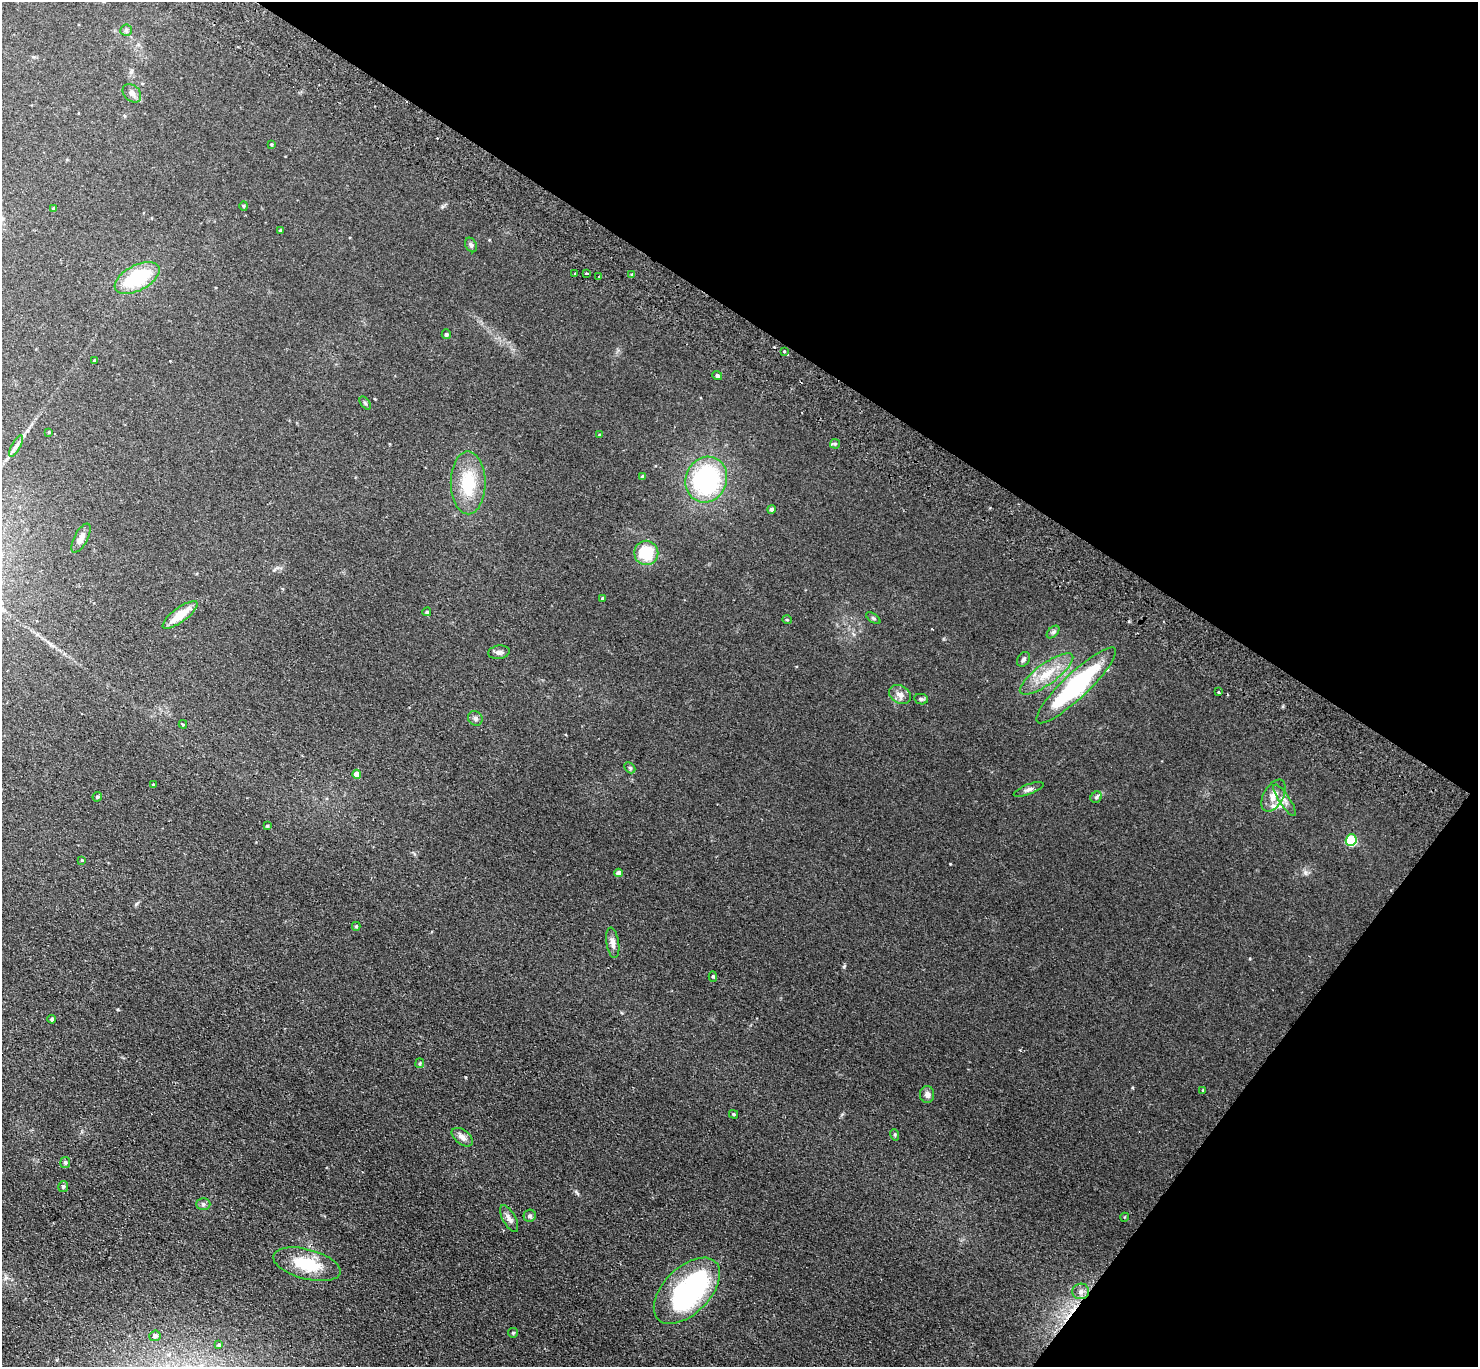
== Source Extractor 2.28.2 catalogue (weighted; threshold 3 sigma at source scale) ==
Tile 8 of 4 x 4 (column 4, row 2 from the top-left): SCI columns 4464-5939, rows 2934-4298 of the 5975 x 6006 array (HDU 1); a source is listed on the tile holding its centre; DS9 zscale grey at full resolution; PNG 1480 x 1369 px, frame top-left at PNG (2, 2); each listed source drawn as its Kron ellipse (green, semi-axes under 4 px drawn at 4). Shown black and unused: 31% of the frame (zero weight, under 2 of 3 exposures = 3% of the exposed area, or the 3 px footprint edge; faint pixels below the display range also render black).
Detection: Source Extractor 2.28.2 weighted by HDU 2 'WHT'; one run over the whole footprint, this tile lists its part. Background 0.0978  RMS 0.012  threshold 0.0537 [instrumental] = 3 sigma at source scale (4.5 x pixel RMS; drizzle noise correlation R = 1.50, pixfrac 1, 0.05/0.05 arcsec/px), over >= 5 px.
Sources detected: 82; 1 inside a brighter object's white glare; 3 cosmic-ray / hot-pixel residue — neither listed nor drawn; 2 inside a brighter listed object's ellipse — not listed separately; the other 76 listed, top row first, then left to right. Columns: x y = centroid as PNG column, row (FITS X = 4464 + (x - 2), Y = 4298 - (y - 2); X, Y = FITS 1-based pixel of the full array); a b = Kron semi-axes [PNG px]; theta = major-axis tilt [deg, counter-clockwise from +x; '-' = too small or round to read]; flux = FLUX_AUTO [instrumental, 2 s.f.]
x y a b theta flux
126 30 6 5 - 2
132 93 10 7 -44 4.7
271 144 4 3 - 1.1
244 206 4 4 - 1.2
54 208 4 3 - 3.2
280 230 4 3 - 1.1
471 245 8 5 -61 2.7
575 273 3 3 - 2.7
587 273 3 3 - 5.1
632 274 4 3 - 1.6
598 277 4 2 - 1.1
137 278 24 12 28 68
446 334 5 4 - 1.7
784 351 3 3 - 3.5
94 360 3 2 - 1.2
717 376 5 4 - 2.7
365 403 7 4 -53 1.5
49 432 3 3 - 0.88
599 435 4 3 - 1.1
835 444 5 5 - 1.6
16 446 12 4 60 3.7
642 476 4 4 - 1.7
706 480 23 20 67 150
468 483 31 17 -89 49
771 509 4 4 - 2.5
81 538 16 6 62 7.8
646 553 12 12 - 41
603 598 4 3 - 1.9
427 612 4 4 - 1.7
180 615 21 7 37 23
873 618 8 4 -36 1.8
787 620 5 3 - 1.1
1053 632 7 4 44 2.3
499 652 11 7 9 4.4
1024 659 8 6 56 2.9
1047 674 32 10 36 28
1076 685 53 12 43 140
1218 692 3 3 - 2.2
900 694 12 8 -32 7.6
921 699 7 5 -11 1.8
475 718 8 6 -44 3.3
183 724 4 3 - 1.5
630 768 6 4 -45 1.7
357 774 4 4 - 12
153 785 3 3 - 1.2
1029 789 16 5 21 4.1
1274 796 17 10 61 13
97 797 5 4 - 2.4
1096 797 6 5 - 2.1
1285 800 18 5 -56 6.2
267 826 4 3 - 1.3
1351 840 6 5 - 73
82 860 4 3 - 0.9
618 873 4 4 - 7.2
356 926 4 4 - 1.6
613 943 15 6 -81 6
713 976 5 4 - 1.9
52 1019 4 3 - 1.9
420 1063 5 4 - 1.5
1203 1090 3 3 - 1.1
927 1094 8 7 - 5.3
733 1114 4 3 - 1.4
895 1135 6 3 -72 1.4
462 1137 12 7 -38 6.9
65 1162 5 5 - 2.4
63 1186 5 5 - 2.1
203 1204 7 6 - 2.8
530 1216 6 6 - 2.4
1125 1217 4 3 - 0.79
509 1219 15 6 -61 5.7
307 1264 34 15 -15 46
687 1291 41 23 45 190
1081 1291 8 8 - 5.5
513 1333 5 4 - 1.3
155 1336 5 5 - 3.1
219 1345 3 3 - 5.7